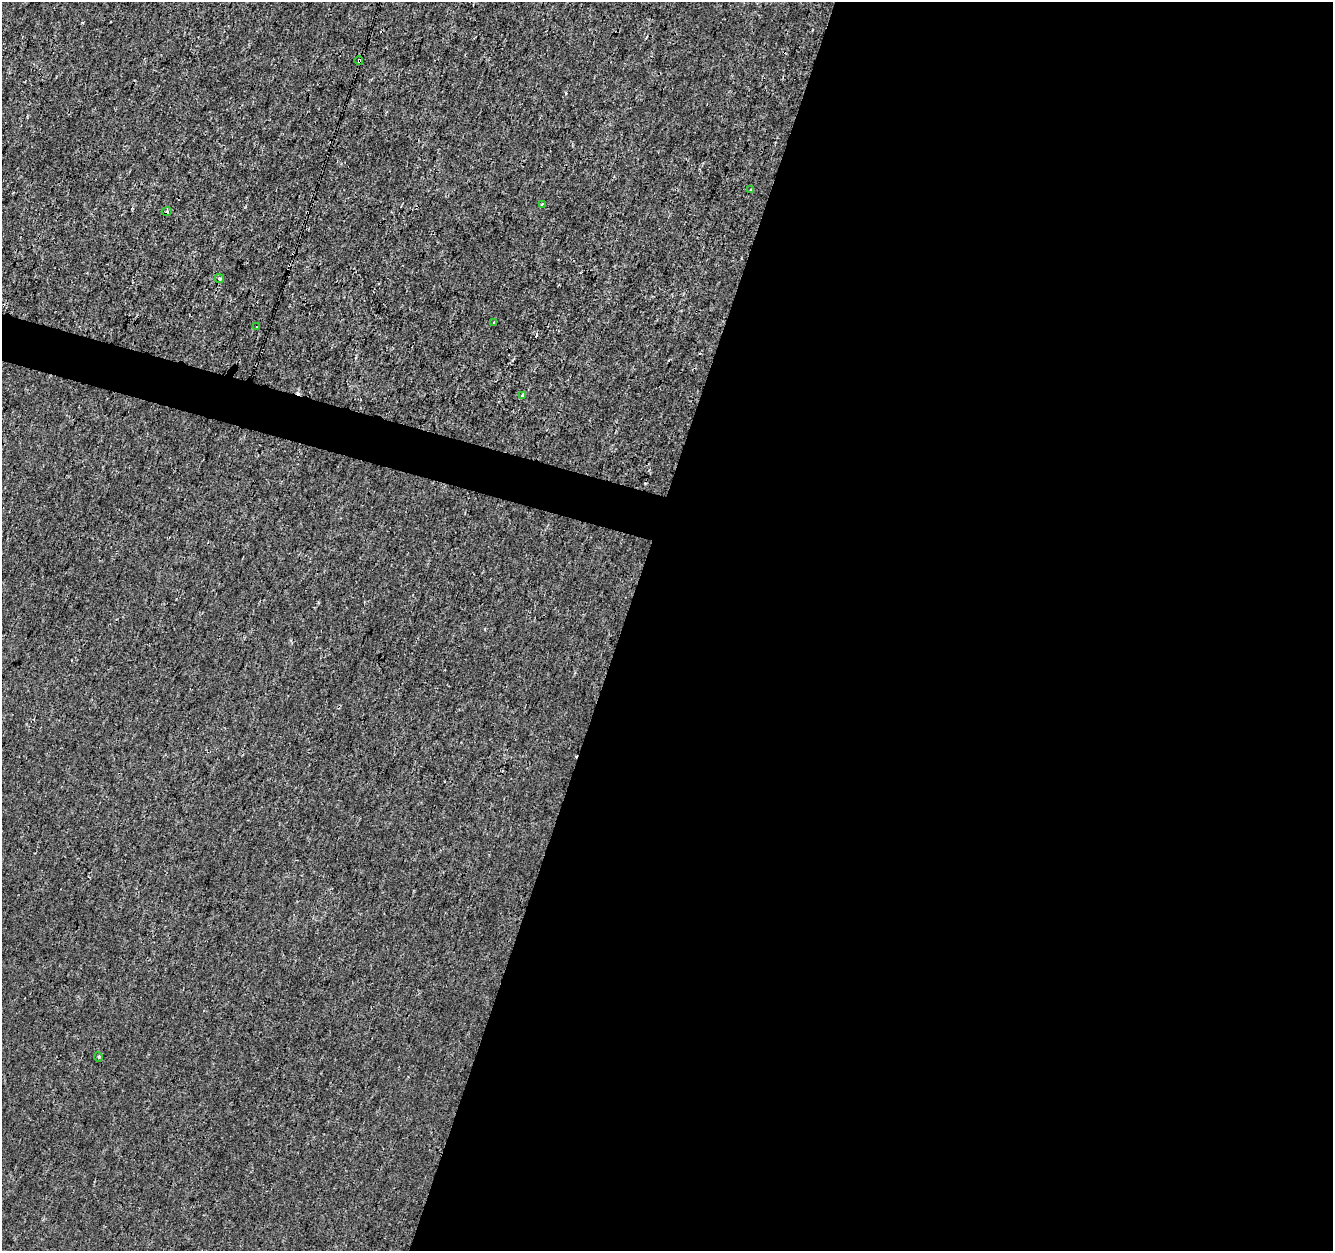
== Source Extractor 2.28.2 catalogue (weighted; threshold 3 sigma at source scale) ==
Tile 12 of 4 x 4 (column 4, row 3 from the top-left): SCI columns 3995-5325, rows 1469-2717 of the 5333 x 5498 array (HDU 1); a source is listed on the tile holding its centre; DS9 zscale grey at full resolution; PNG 1335 x 1253 px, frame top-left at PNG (2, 2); each listed source drawn as its Kron ellipse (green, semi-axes under 4 px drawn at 4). Shown black and unused: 55% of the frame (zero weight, under 3 of 4 exposures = <1% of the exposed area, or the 3 px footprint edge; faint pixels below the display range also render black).
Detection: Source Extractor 2.28.2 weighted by HDU 2 'WHT'; one run over the whole footprint, this tile lists its part. Background 7.81e-05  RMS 0.0014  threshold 0.00641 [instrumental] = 3 sigma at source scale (4.5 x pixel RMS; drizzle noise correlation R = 1.50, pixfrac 1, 0.0396/0.0396 arcsec/px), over >= 5 px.
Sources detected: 10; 1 cosmic-ray / hot-pixel residue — neither listed nor drawn; the other 9 listed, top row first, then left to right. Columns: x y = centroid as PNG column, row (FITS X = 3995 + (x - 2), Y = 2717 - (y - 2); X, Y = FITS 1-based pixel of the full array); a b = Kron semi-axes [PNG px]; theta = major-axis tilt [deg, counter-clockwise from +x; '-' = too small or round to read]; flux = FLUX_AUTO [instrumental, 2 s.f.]
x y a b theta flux
359 61 4 3 - 0.4
751 190 3 3 - 0.31
542 204 3 3 - 0.18
167 211 5 3 - 0.18
219 279 5 4 - 0.28
494 322 4 2 - 0.16
257 327 3 2 - 0.15
523 395 4 3 - 1
99 1057 5 3 - 0.16
Overlapping masked pixels (flux is a lower limit): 1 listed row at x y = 359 61